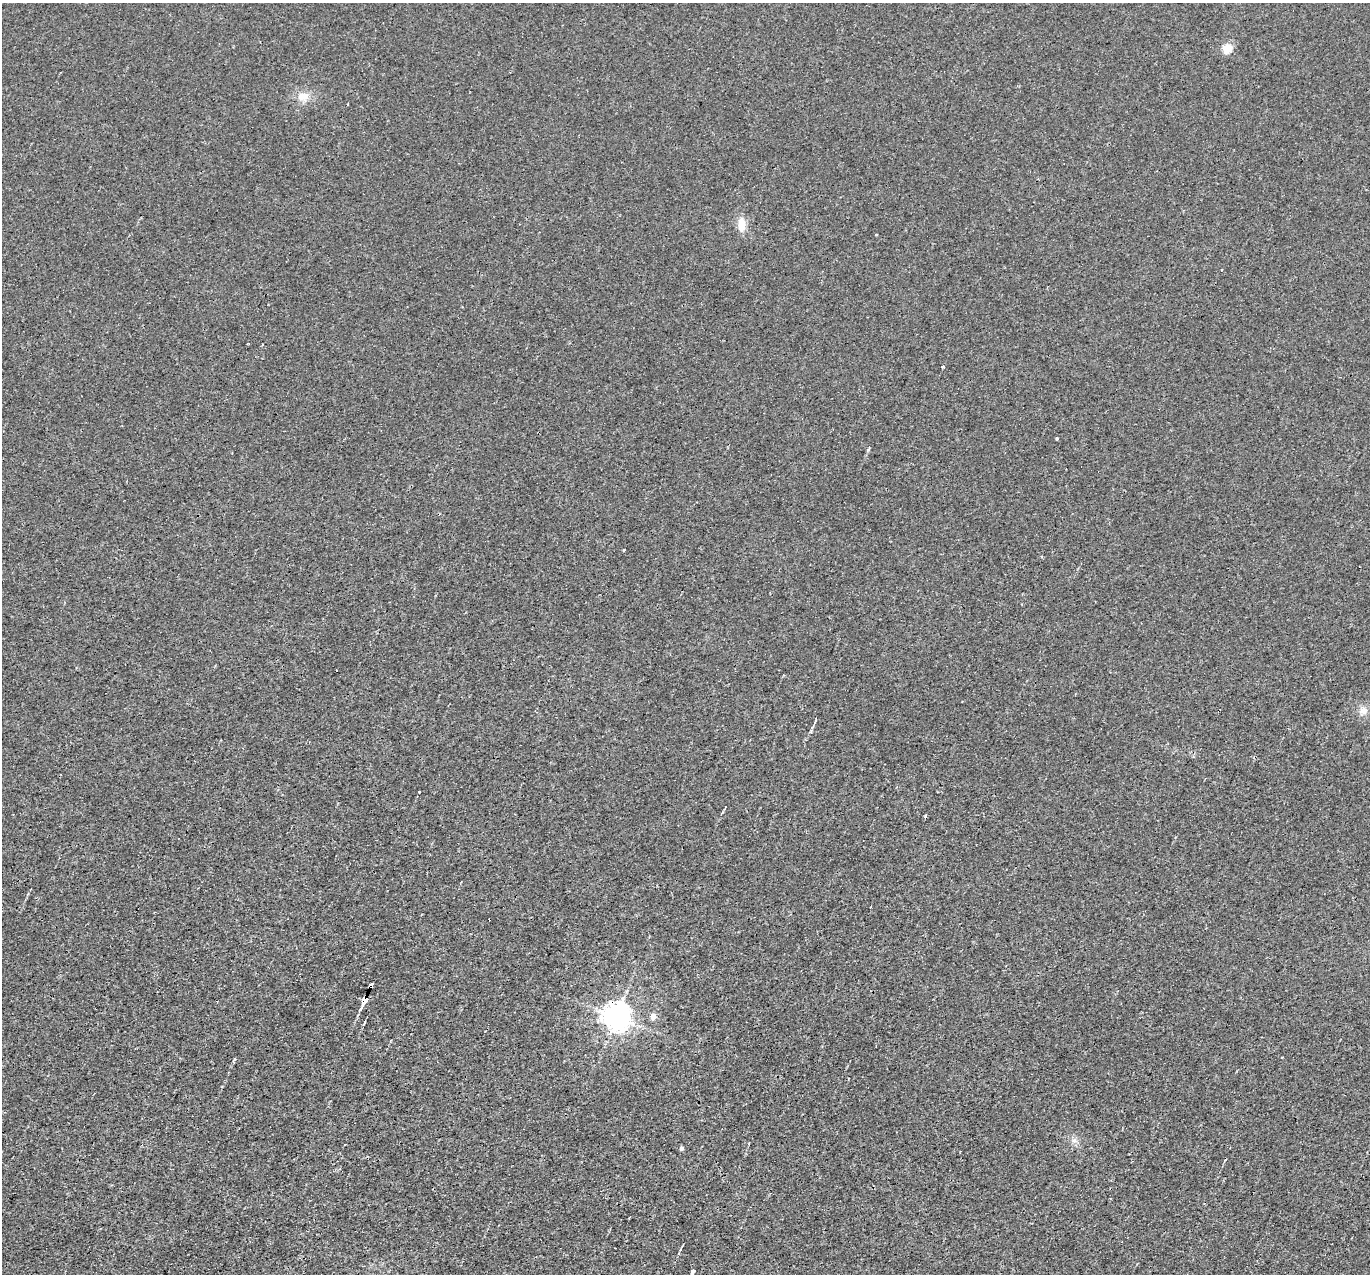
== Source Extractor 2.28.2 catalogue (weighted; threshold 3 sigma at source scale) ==
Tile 7 of 4 x 4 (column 3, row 2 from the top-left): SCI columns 2739-4106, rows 2813-4084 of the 5475 x 5491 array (HDU 1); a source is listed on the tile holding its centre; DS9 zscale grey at full resolution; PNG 1372 x 1276 px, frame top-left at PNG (2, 3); no overlay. Shown black and unused: <1% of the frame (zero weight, under 3 of 4 exposures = <1% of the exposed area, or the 3 px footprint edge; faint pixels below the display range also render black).
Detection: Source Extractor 2.28.2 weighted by HDU 2 'WHT'; one run over the whole footprint, this tile lists its part. Background 0.0011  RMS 0.0017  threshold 0.00757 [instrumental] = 3 sigma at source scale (4.5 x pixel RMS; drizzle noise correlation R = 1.50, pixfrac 1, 0.05/0.05 arcsec/px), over >= 5 px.
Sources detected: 25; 4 cosmic-ray / hot-pixel residue — not listed; the other 21 listed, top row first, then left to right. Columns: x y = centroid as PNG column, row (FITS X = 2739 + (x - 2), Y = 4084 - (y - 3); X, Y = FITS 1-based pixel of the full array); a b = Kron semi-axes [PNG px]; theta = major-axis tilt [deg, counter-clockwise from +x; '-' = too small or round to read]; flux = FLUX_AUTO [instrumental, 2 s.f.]
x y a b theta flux
1227 49 5 5 - 7
303 96 13 9 6 1.8
347 104 3 2 - 0.31
741 224 16 9 -87 2
876 235 3 2 - 0.13
1221 270 3 3 - 0.21
944 367 3 3 - 7.3
1057 438 3 2 - 0.19
624 550 3 3 - 0.43
1363 710 11 10 - 1.2
815 721 5 3 - 0.21
926 816 3 3 - 0.37
489 920 3 2 - 0.32
371 985 4 3 - 21
365 999 6 4 59 65
653 1016 5 5 - 1.8
616 1017 8 8 - 220
234 1059 5 3 - 0.22
1074 1140 7 4 -18 0.4
681 1148 4 4 - 0.5
692 1272 11 4 66 0.62
Overlapping masked pixels (flux is a lower limit): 3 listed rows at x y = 371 985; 365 999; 616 1017
Isophote crosses this tile's border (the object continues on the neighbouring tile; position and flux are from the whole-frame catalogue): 1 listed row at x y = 692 1272
Unlisted compact peaks at least as high as the median listed source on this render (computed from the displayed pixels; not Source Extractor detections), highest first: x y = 868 450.